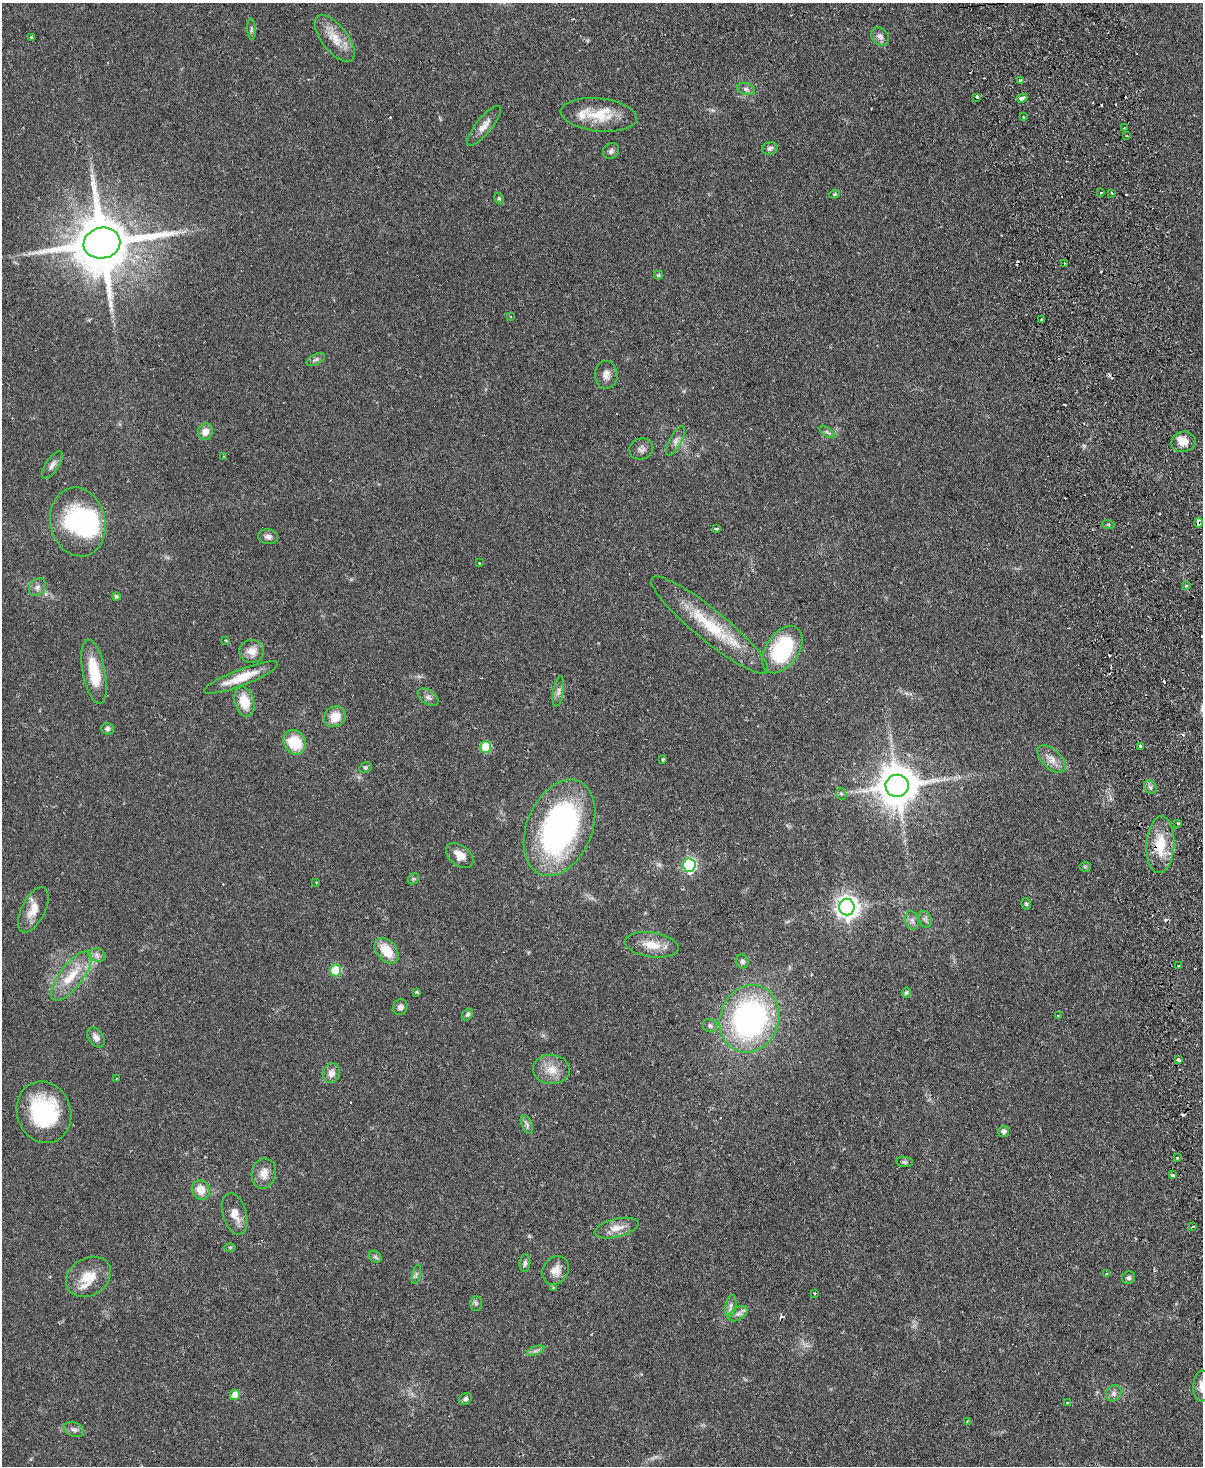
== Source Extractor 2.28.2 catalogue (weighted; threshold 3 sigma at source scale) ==
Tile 6 of 4 x 3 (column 2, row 2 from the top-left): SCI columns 1259-2459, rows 1728-3191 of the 4919 x 4807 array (HDU 1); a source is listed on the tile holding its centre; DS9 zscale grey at full resolution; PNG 1205 x 1468 px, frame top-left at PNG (2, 3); each listed source drawn as its Kron ellipse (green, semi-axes under 4 px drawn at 4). Shown black and unused: <1% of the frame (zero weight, under 2 of 3 exposures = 3% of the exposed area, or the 3 px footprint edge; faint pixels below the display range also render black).
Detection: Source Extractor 2.28.2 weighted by HDU 2 'WHT'; one run over the whole footprint, this tile lists its part. Background 0.102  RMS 0.0067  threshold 0.03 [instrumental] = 3 sigma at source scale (4.5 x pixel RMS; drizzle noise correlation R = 1.50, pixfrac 1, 0.05/0.05 arcsec/px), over >= 5 px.
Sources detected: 153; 1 inside a brighter object's white glare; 23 cosmic-ray / hot-pixel residue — neither listed nor drawn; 3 inside a brighter listed object's ellipse — not listed separately; the other 126 listed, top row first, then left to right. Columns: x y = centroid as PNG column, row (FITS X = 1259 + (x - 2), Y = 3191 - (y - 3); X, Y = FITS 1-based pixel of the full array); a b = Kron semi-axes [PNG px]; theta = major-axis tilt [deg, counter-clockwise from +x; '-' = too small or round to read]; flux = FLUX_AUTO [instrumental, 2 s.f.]
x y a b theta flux
251 29 10 4 -86 1.4
880 36 10 8 -47 3.3
31 37 3 3 - 0.98
335 38 28 13 -53 12
1021 80 3 3 - 12
746 89 9 5 -15 2.1
977 97 3 3 - 4.1
1022 98 5 3 - 5.6
599 115 38 16 -6 22
1024 117 3 3 - 1.2
484 126 25 8 50 5.8
1125 128 3 3 - 3.4
1127 136 2 2 - 0.66
770 148 8 6 18 2
611 151 9 7 40 1.9
1101 193 3 3 - 1.2
1112 193 3 2 - 0.65
834 194 5 4 - 0.84
499 198 6 4 -64 0.94
102 243 18 15 10 5200
1064 263 2 2 - 0.66
659 275 4 4 - 0.77
510 316 3 3 - 1.1
1042 320 3 3 - 1.2
316 359 10 5 28 1.7
606 375 14 11 -90 4.4
205 432 8 7 - 5.6
827 432 9 3 -33 1.4
676 441 16 6 61 3.1
1183 442 12 10 12 6.9
641 449 12 10 14 3.1
224 456 3 3 - 0.82
52 465 16 6 57 3.2
78 522 35 27 -76 69
1198 523 5 3 - 4
1108 524 6 4 -18 0.87
717 529 4 3 - 1.7
268 537 10 7 -8 2.7
479 563 3 3 - 2.7
1186 585 4 4 - 2
37 587 9 7 50 2.8
116 596 4 4 - 1.1
710 625 74 15 -39 38
226 640 3 2 - 0.58
782 650 26 16 55 58
252 651 12 11 - 6.7
94 672 33 11 -79 24
241 678 39 8 21 16
558 691 15 5 81 2.9
428 697 12 6 -35 2.7
244 701 15 9 -75 14
335 717 11 10 - 10
107 729 6 5 - 2
295 742 12 11 - 22
486 747 5 5 - 30
1141 747 4 3 - 3.7
663 759 3 3 - 1
1052 759 17 9 -43 6.2
365 767 6 5 - 0.98
897 786 11 11 - 2000
1150 787 7 5 -48 1.8
841 794 6 5 - 1.5
1178 823 3 3 - 1.1
559 828 50 32 67 180
1160 845 28 14 87 21
460 855 15 10 -39 7.1
689 865 7 6 - 100
1085 867 5 5 - 1
413 879 6 4 44 0.96
316 882 3 3 - 0.76
1026 904 6 4 -75 1.1
847 907 8 7 - 460
33 910 25 11 63 11
925 919 8 6 -72 1.9
912 920 9 6 -76 2.3
652 945 27 12 -9 11
387 951 14 10 -51 15
97 955 9 6 -14 2.5
742 962 7 6 - 2.1
1179 966 3 2 - 0.84
335 970 6 5 - 33
71 976 30 11 53 17
417 992 3 3 - 2.1
906 993 5 4 - 1.4
400 1007 8 7 - 2.9
468 1014 6 5 - 1.4
1059 1016 3 2 - 1.1
749 1019 34 29 69 160
710 1026 7 6 - 1.8
96 1037 11 7 -55 4
1178 1060 4 3 - 3.3
551 1069 18 14 -5 9.8
331 1073 10 8 70 4.4
117 1079 2 2 - 0.52
44 1112 31 27 -70 58
527 1124 10 5 -66 2
1004 1131 6 5 - 2.7
1177 1158 3 3 - 1.7
904 1162 8 5 -8 1.3
264 1173 15 12 79 7.1
1172 1175 3 3 - 6.2
201 1190 10 9 - 7.8
235 1214 21 12 -73 7.6
1193 1227 3 2 - 1.3
616 1228 22 9 13 7.6
230 1247 6 4 0 0.84
375 1257 7 5 -44 1.3
525 1263 9 5 83 1.9
555 1270 15 12 55 6.3
416 1274 10 4 77 1.6
1107 1274 4 3 - 1.6
88 1277 24 18 32 16
1129 1278 7 6 - 1.5
553 1288 3 3 - 0.86
814 1293 3 3 - 1.1
476 1303 7 6 - 1.4
731 1306 11 5 79 2.4
738 1314 10 6 30 2.7
535 1351 9 4 19 1.8
1202 1386 15 8 88 6.1
1114 1393 8 7 - 2.4
235 1395 5 5 - 8.8
465 1399 7 5 35 1.9
1067 1403 4 3 - 0.59
968 1421 3 3 - 0.61
74 1429 10 7 -21 2.4
Overlapping masked pixels (flux is a lower limit): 5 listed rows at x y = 102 243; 1183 442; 1198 523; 559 828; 1160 845
Isophote crosses this tile's border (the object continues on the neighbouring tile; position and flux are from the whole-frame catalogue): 1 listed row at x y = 1202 1386